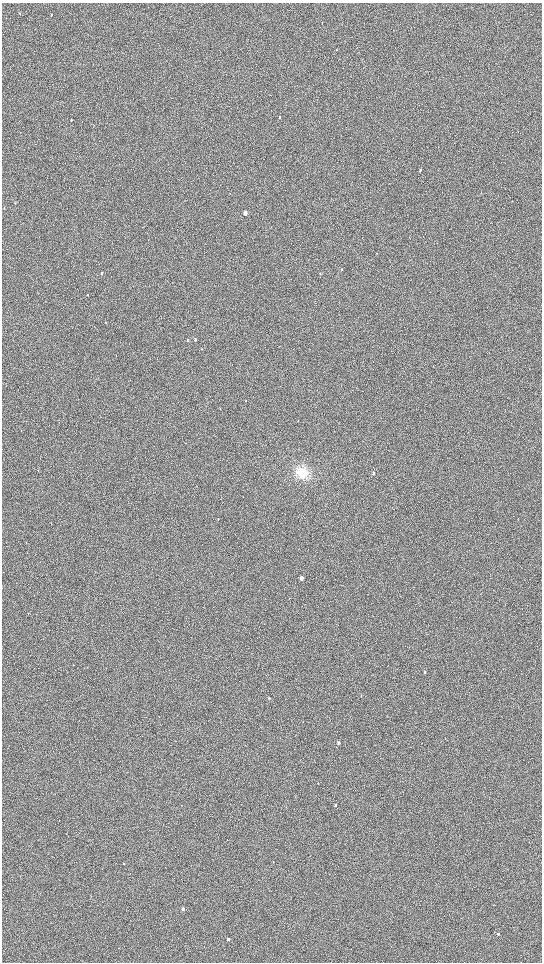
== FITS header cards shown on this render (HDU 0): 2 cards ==
NAXIS1  =                 1080 / length of data axis 1
NAXIS2  =                 1920 / length of data axis 2

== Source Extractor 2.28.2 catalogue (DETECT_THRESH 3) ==
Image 1080 x 1920 px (HDU 0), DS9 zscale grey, zoomed out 1/2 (1 PNG px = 2 x 2 image px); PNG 544 x 964 px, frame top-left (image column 1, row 1919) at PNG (2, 3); no overlay
Background 908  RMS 120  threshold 370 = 3 sigma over >= 5 px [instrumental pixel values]
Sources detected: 32; all 32 listed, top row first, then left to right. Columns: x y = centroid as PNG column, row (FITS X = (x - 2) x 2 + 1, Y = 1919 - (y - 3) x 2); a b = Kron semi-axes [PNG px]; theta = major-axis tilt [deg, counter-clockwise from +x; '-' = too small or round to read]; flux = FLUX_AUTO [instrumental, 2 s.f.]
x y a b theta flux
20 13 3 2 - 12000
52 14 2 2 - 16000
336 50 3 2 - 14000
280 117 3 2 - 14000
71 120 2 2 - 13000
420 171 3 2 - 28000
15 203 3 2 - 9800
4 208 3 2 - 11000
245 213 3 2 - 180000
341 269 2 2 - 9300
102 273 3 2 - 33000
195 339 3 2 - 26000
188 340 3 2 - 18000
202 349 2 2 - 8800
246 401 2 2 - 7200
298 421 3 1 - 7700
38 470 3 2 - 8600
302 472 12 11 - 410000
373 473 3 2 - 45000
218 519 3 2 - 7500
51 524 2 2 - 8500
302 578 3 2 - 170000
425 672 3 2 - 21000
361 696 2 2 - 10000
269 698 3 2 - 21000
339 743 2 2 - 50000
335 805 2 2 - 41000
273 861 2 1 - 7300
124 864 2 2 - 19000
183 909 2 2 - 110000
498 934 2 2 - 42000
228 939 2 2 - 60000